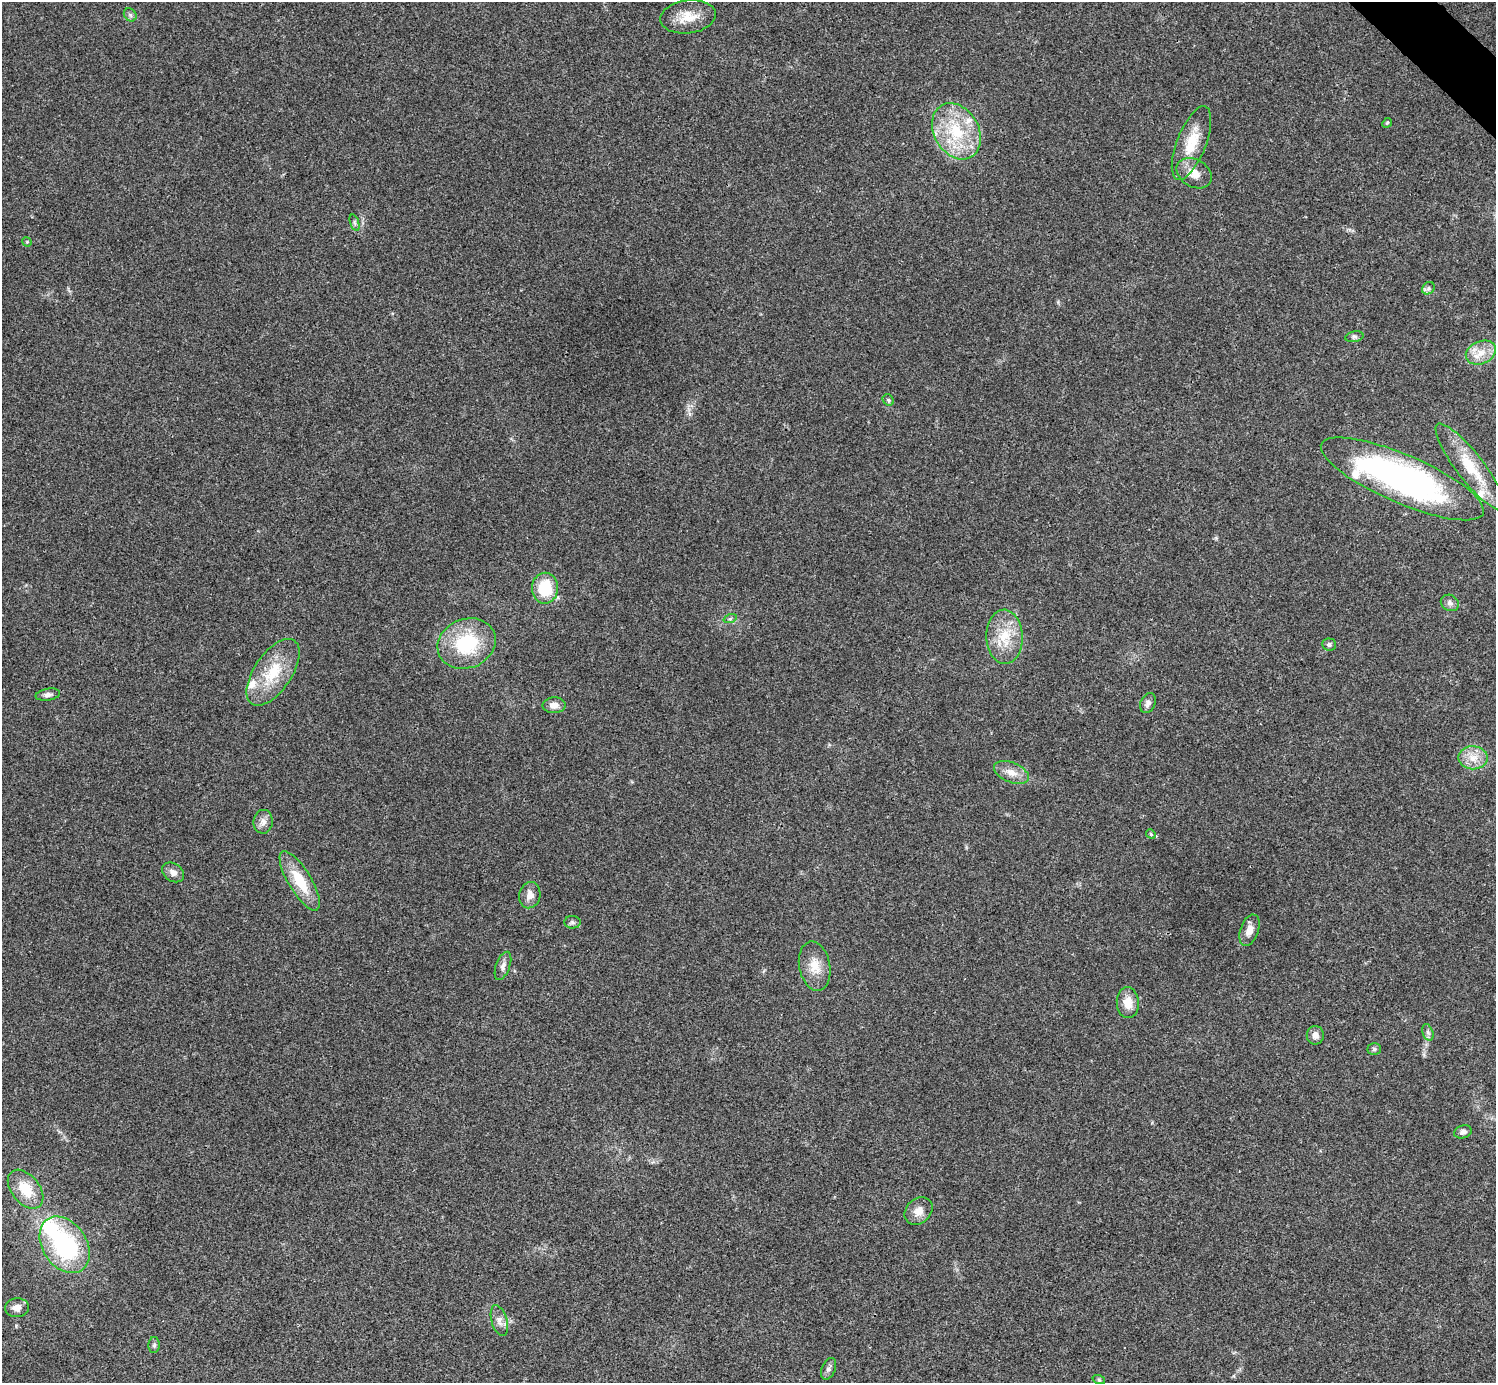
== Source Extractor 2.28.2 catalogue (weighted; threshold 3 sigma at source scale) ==
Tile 10 of 4 x 4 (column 2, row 3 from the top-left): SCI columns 1516-3009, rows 1690-3070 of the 5999 x 5999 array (HDU 1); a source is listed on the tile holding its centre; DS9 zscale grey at full resolution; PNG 1498 x 1385 px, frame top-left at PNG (2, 2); each listed source drawn as its Kron ellipse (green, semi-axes under 4 px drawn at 4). Shown black and unused: <1% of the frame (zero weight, under 3 of 4 exposures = <1% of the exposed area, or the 3 px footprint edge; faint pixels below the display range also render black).
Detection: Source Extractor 2.28.2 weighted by HDU 2 'WHT'; one run over the whole footprint, this tile lists its part. Background 0.0205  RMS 0.0041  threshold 0.0182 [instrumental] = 3 sigma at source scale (4.5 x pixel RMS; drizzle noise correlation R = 1.50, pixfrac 1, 0.05/0.05 arcsec/px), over >= 5 px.
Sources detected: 53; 1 inside a brighter object's white glare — neither listed nor drawn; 4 inside a brighter listed object's ellipse — not listed separately; the other 48 listed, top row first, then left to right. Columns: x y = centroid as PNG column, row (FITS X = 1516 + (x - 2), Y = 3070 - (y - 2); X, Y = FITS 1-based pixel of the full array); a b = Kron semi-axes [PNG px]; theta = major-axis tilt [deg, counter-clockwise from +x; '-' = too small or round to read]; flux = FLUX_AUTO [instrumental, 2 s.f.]
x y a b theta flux
130 15 7 5 -47 0.98
688 17 28 16 7 8.2
1387 123 5 4 - 0.49
956 131 30 22 -60 22
1191 143 39 14 69 12
1194 173 19 13 -31 5.2
354 223 8 3 -71 0.76
27 242 5 4 - 0.4
1428 288 7 5 46 1
1354 337 9 5 12 0.99
1481 353 15 11 22 5.5
888 400 6 5 - 0.68
1470 467 54 13 -52 17
1402 479 88 24 -23 140
545 588 15 13 89 14
1450 603 9 8 - 1.5
730 619 7 4 18 0.68
1004 637 27 18 -88 12
467 643 30 24 21 26
1329 644 7 6 - 1
273 672 38 19 56 16
48 695 12 6 10 1.5
1148 703 10 7 65 1.7
554 705 11 8 3 2.7
1473 758 14 11 -1 5.3
1011 772 18 10 -22 4.3
263 822 12 9 84 2.4
1151 834 5 4 - 0.56
173 872 12 9 -36 2.3
300 881 34 11 -59 13
530 895 13 10 77 3.4
572 922 8 6 -1 0.99
1249 930 16 9 70 3.7
503 966 15 7 69 1.9
815 966 25 15 -79 7.2
1128 1003 15 11 -86 5.5
1428 1032 8 5 -70 1.1
1315 1035 9 8 - 2.5
1374 1049 7 5 -2 0.85
1463 1132 9 6 17 1.5
26 1189 22 14 -51 10
919 1211 15 12 43 4.1
65 1245 31 22 -56 47
17 1308 12 9 2 2.9
499 1320 16 8 -74 2.6
154 1345 8 5 88 0.95
829 1369 11 7 68 1.5
1099 1380 6 4 -19 0.53
Overlapping masked pixels (flux is a lower limit): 1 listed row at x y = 1402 479